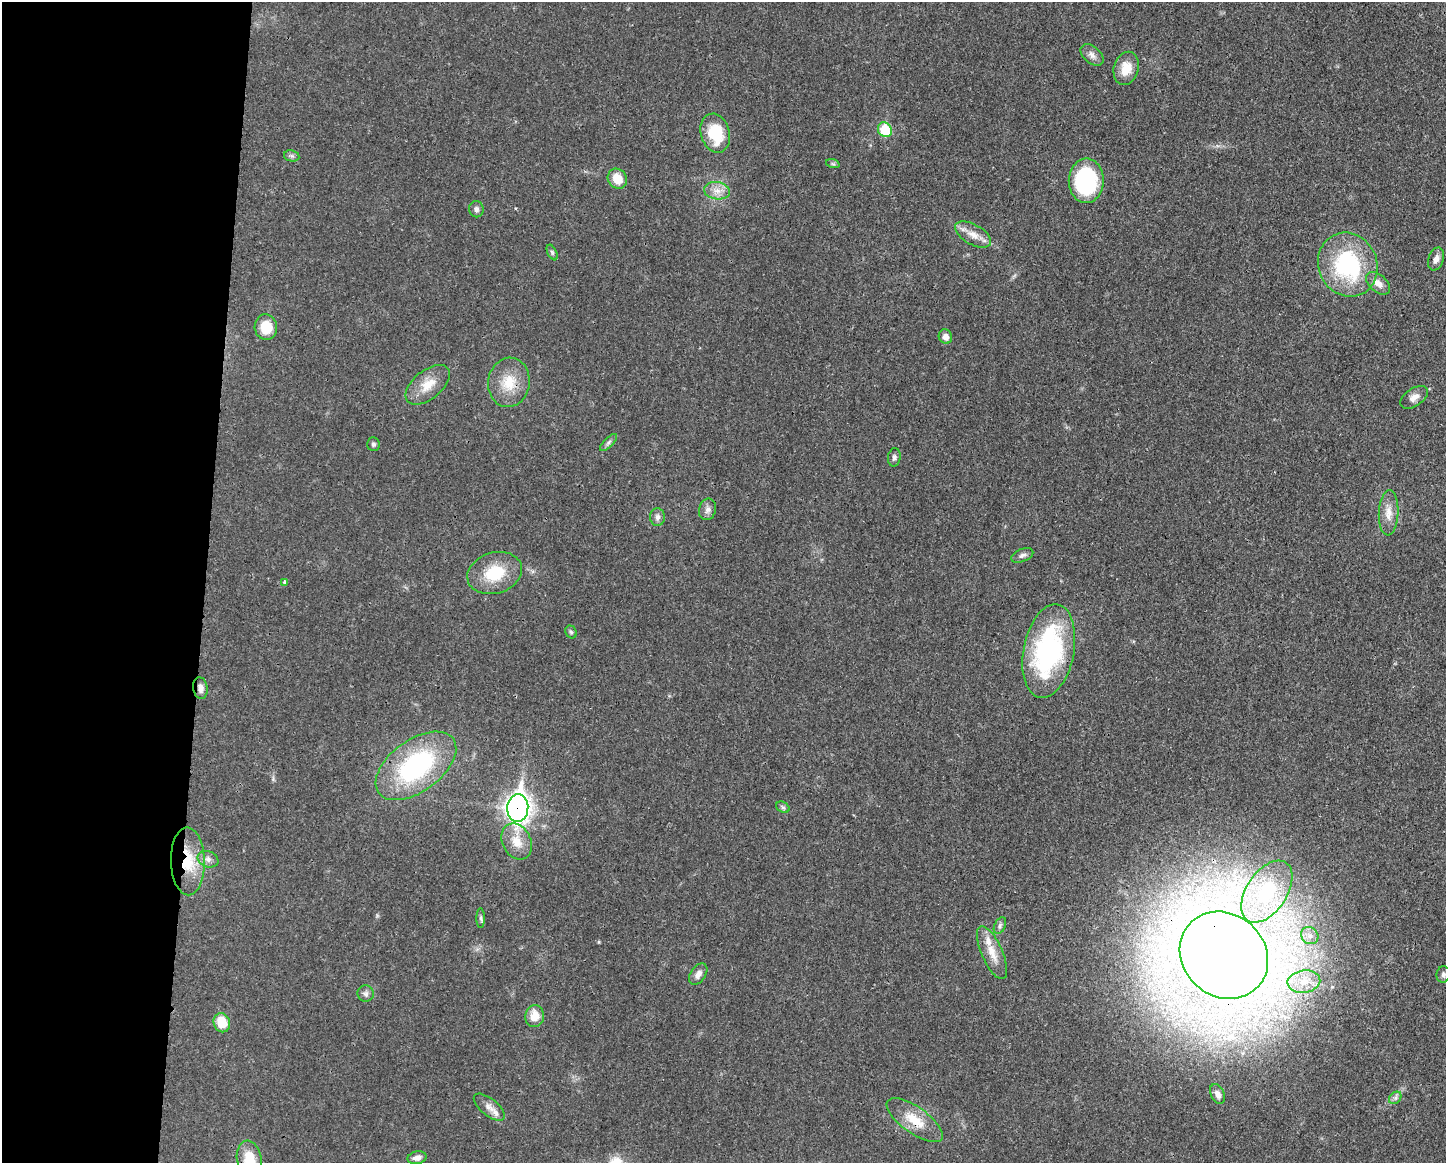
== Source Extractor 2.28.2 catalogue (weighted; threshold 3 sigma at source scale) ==
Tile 4 of 3 x 4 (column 1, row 2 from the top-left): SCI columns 112-1555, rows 2330-3490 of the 4670 x 4657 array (HDU 1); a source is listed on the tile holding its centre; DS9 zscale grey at full resolution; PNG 1448 x 1165 px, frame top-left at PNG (2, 2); each listed source drawn as its Kron ellipse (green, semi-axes under 4 px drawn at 4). Shown black and unused: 14% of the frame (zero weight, under 3 of 4 exposures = <1% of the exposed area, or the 3 px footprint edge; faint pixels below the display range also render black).
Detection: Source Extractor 2.28.2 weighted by HDU 2 'WHT'; one run over the whole footprint, this tile lists its part. Background 0.0206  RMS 0.0023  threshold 0.0102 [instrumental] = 3 sigma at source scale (4.5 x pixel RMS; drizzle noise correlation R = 1.50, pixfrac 1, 0.05/0.05 arcsec/px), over >= 5 px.
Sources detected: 57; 1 inside a brighter listed object's ellipse — not listed separately; the other 56 listed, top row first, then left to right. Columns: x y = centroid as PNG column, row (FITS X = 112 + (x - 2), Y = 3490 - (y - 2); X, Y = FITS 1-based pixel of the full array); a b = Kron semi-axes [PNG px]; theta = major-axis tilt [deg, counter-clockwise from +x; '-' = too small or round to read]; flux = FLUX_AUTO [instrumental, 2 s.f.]
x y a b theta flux
1092 55 13 8 -42 1.3
1126 68 17 12 74 3.9
885 130 8 6 -56 9.1
715 133 20 14 -74 9.2
292 156 8 5 -11 0.58
833 164 7 4 -18 0.35
617 179 10 9 - 4
1086 181 22 17 88 23
717 191 13 8 -9 2.1
476 209 8 7 - 0.75
973 235 20 10 -30 2.6
552 252 8 4 -63 0.42
1436 259 12 7 72 1.4
1348 265 33 29 -63 26
1378 283 14 8 -41 1.8
266 327 13 11 -83 5.2
945 337 7 6 - 1.4
509 382 25 21 80 6.3
428 385 26 14 39 4.4
1414 397 16 8 34 1.6
609 442 11 4 45 0.63
373 444 7 6 - 0.54
894 457 9 6 81 0.69
707 509 11 8 75 1.1
1389 513 22 10 87 2.8
657 517 9 7 88 0.93
1022 555 11 6 22 0.85
495 573 28 20 17 8.6
284 582 4 4 - 0.3
571 632 7 5 -61 0.46
1049 651 47 25 79 42
200 688 11 7 -81 1.3
416 766 46 26 36 32
783 807 7 5 -30 0.46
518 808 14 10 85 160
517 841 19 14 -63 3.9
208 859 11 8 -22 1.3
188 861 34 17 -88 9.4
1267 892 35 20 56 11
481 918 10 4 -89 0.44
1000 926 9 5 64 0.62
1310 936 9 8 - 1.4
992 953 28 10 -66 3.8
1224 955 46 41 -42 780
698 974 12 7 55 1.3
1443 974 8 7 - 0.61
1304 982 16 11 9 4
366 994 8 8 - 0.8
535 1016 11 9 80 3
222 1023 9 8 - 5.2
1217 1094 10 6 -64 1.4
1395 1098 7 5 45 0.63
489 1107 19 8 -39 1.9
915 1120 33 13 -35 5.7
417 1158 9 6 13 1.1
249 1160 20 12 -81 5.7
Overlapping masked pixels (flux is a lower limit): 5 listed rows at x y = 200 688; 518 808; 188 861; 1224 955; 915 1120
Isophote crosses this tile's border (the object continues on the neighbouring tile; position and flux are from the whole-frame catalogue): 1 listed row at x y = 249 1160